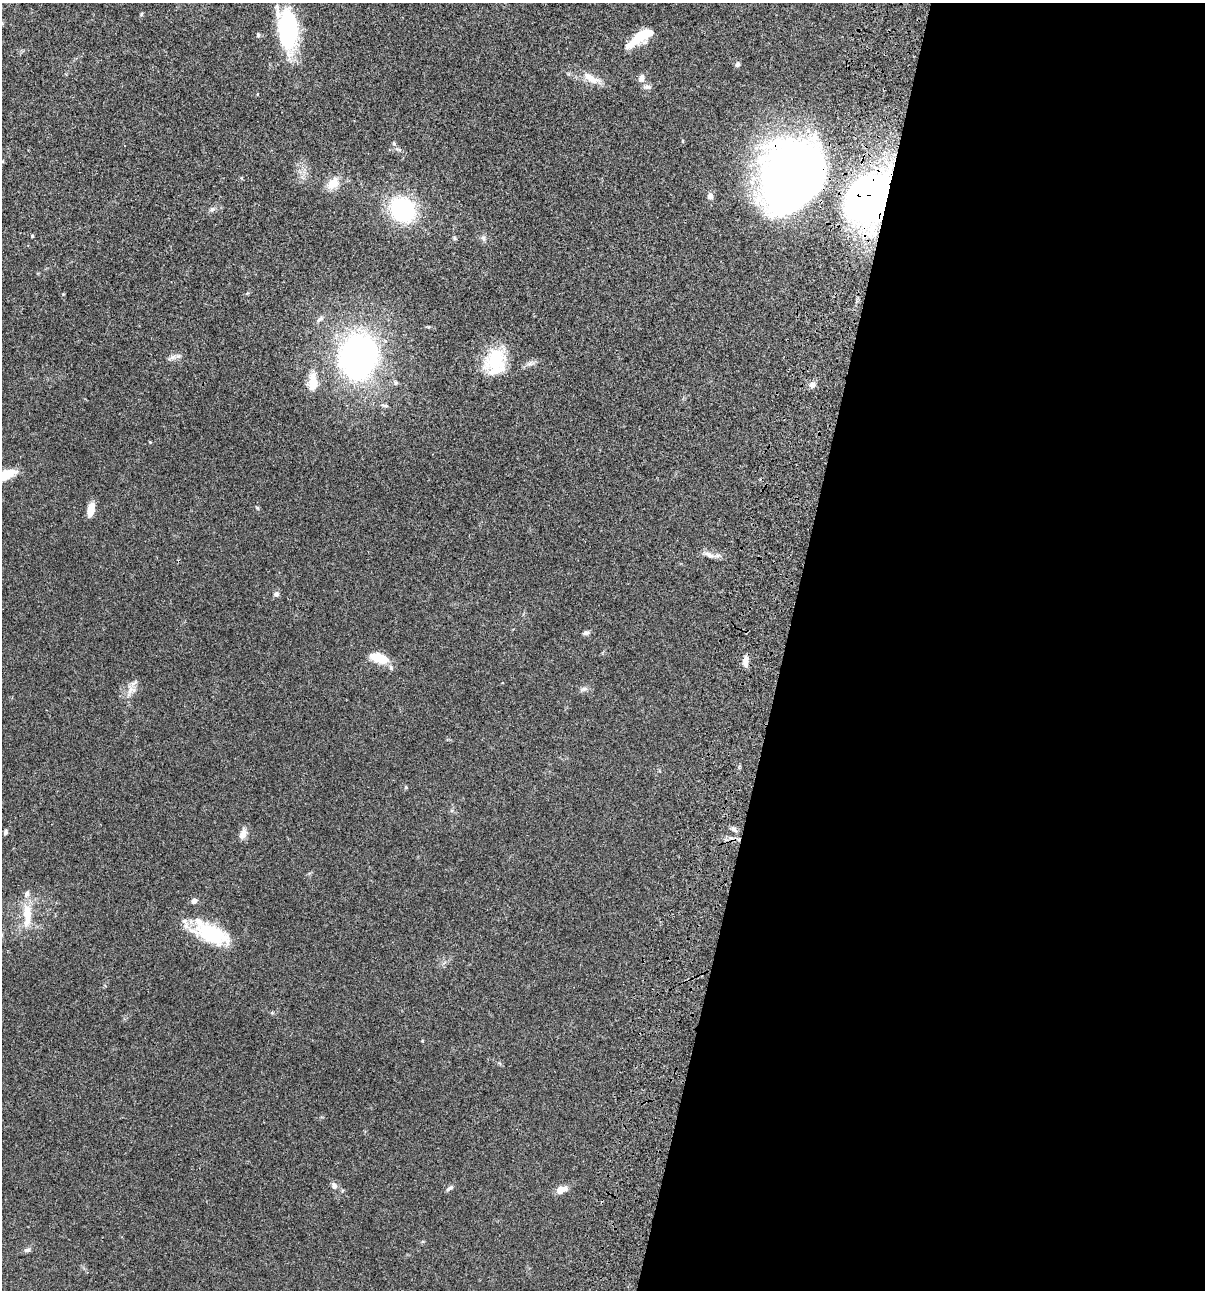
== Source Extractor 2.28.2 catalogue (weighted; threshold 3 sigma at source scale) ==
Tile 12 of 4 x 4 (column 4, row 3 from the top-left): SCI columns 3844-5046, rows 1408-2695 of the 5405 x 5389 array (HDU 1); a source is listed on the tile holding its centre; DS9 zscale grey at full resolution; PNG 1207 x 1292 px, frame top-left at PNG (2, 3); no overlay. Shown black and unused: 35% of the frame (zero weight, under 3 of 4 exposures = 9% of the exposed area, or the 3 px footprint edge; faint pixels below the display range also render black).
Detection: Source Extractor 2.28.2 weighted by HDU 2 'WHT'; one run over the whole footprint, this tile lists its part. Background 0.0456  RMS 0.0054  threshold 0.0245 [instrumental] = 3 sigma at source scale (4.5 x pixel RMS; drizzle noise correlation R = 1.50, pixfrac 1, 0.05/0.05 arcsec/px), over >= 5 px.
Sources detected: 48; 1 inside a brighter object's white glare — not listed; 1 inside a brighter listed object's ellipse — not listed separately; the other 46 listed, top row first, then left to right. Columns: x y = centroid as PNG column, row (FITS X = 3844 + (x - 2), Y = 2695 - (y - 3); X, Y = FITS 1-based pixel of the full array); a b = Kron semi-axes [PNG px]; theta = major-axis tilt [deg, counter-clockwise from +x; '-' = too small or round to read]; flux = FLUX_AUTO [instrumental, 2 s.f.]
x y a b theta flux
141 14 6 4 87 0.59
288 29 38 17 -84 66
258 35 6 5 - 0.8
639 38 32 10 35 16
738 64 8 5 68 1.2
591 78 26 10 -29 6.6
641 78 10 7 81 2.4
647 87 10 6 1 1.7
394 143 6 5 - 0.87
793 174 81 58 59 290
333 183 18 11 43 7.1
710 196 7 6 - 2.4
875 196 36 29 36 330
212 209 8 5 27 1.4
402 209 19 16 -47 65
32 236 4 3 - 0.6
454 238 7 4 -71 0.68
483 238 8 5 -45 1.1
320 319 11 5 44 1.6
173 357 9 7 16 2.1
358 357 41 33 80 170
495 362 34 26 77 22
313 382 26 12 -88 7.7
812 385 7 7 - 2.4
385 406 10 4 -10 1.1
150 442 4 4 - 0.39
5 475 27 11 16 11
91 509 13 6 79 7.2
709 555 14 6 -29 2.5
276 594 7 6 - 1.5
586 633 7 5 14 1.4
379 658 23 11 -19 10
745 661 13 6 84 3.3
584 689 7 6 - 1.4
131 690 14 9 31 4.1
406 787 4 4 - 0.64
734 829 10 6 -39 1.6
5 832 6 4 79 1
243 834 12 8 67 3.7
194 901 7 6 - 1.8
27 915 32 10 90 12
210 933 46 18 -26 32
334 1185 9 7 -51 1.8
450 1188 12 5 37 1.4
561 1190 11 7 20 5.5
27 1250 9 5 8 1.4
Overlapping masked pixels (flux is a lower limit): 3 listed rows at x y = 793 174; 875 196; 210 933
Isophote crosses this tile's border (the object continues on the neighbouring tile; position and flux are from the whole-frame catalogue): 1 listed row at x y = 5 475
Unlisted compact peaks at least as high as the median listed source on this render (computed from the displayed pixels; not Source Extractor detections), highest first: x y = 257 508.